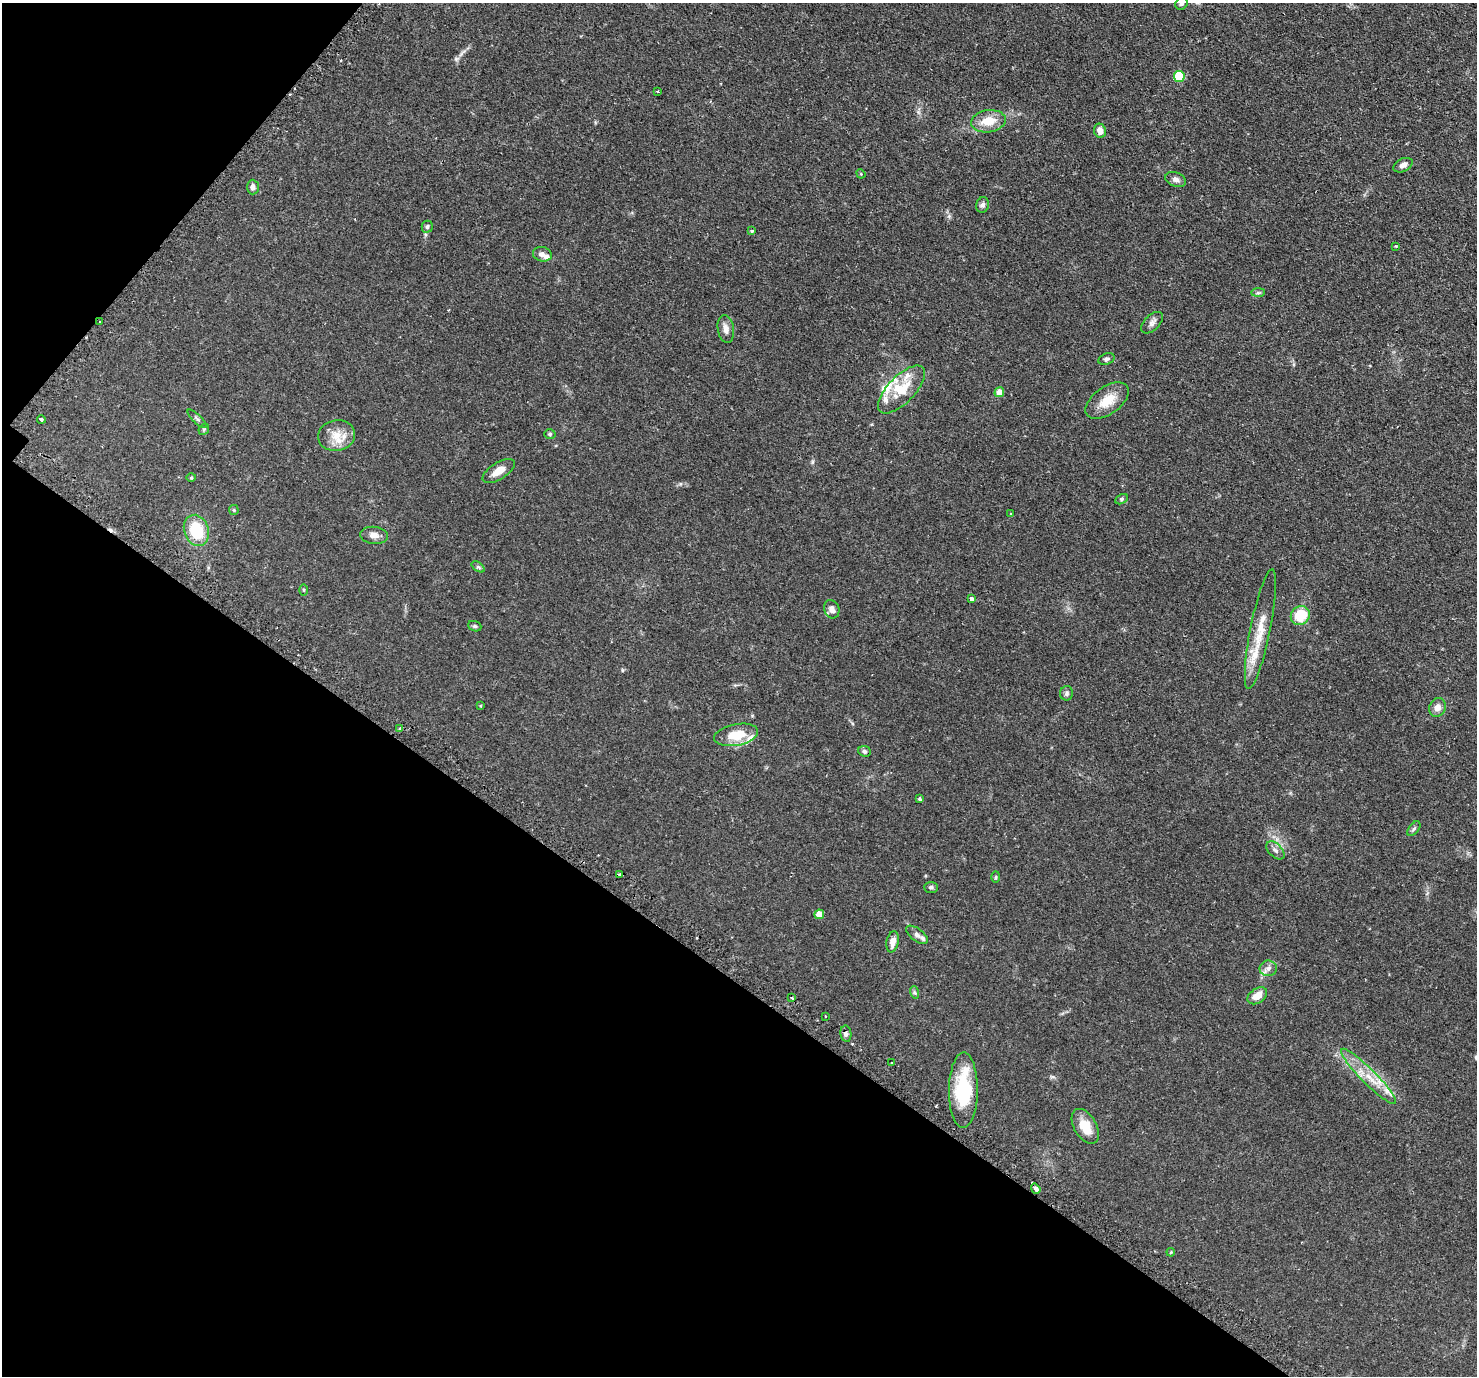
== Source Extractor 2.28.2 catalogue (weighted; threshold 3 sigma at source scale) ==
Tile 9 of 4 x 4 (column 1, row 3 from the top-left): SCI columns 49-1523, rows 1701-3074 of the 5999 x 6005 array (HDU 1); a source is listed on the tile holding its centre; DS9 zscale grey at full resolution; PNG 1479 x 1378 px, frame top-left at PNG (2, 3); each listed source drawn as its Kron ellipse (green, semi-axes under 4 px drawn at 4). Shown black and unused: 33% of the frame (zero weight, under 2 of 3 exposures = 4% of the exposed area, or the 3 px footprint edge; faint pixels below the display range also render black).
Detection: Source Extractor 2.28.2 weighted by HDU 2 'WHT'; one run over the whole footprint, this tile lists its part. Background 0.109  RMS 0.0066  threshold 0.0297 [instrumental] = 3 sigma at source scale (4.5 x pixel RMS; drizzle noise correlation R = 1.50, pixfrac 1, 0.05/0.05 arcsec/px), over >= 5 px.
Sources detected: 82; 5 cosmic-ray / hot-pixel residue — neither listed nor drawn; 9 inside a brighter listed object's ellipse — not listed separately; the other 68 listed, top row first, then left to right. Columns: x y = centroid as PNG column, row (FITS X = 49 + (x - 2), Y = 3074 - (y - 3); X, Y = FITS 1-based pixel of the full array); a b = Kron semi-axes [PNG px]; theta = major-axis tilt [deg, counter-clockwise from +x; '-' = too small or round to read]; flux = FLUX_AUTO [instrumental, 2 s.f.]
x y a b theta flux
1181 4 6 5 - 1.4
1179 76 5 5 - 30
658 92 3 2 - 0.61
989 121 17 11 8 12
1100 131 7 6 - 4.3
1403 165 10 6 26 3
861 174 5 4 - 0.6
1176 179 10 7 -19 2.5
253 187 7 6 - 2.5
983 205 8 6 73 2
427 227 6 5 - 1.3
752 231 4 4 - 0.76
1396 246 3 3 - 0.61
542 254 9 7 -15 3.1
1258 293 7 4 1 1.2
100 322 2 2 - 0.57
1152 323 13 7 44 2.9
726 329 14 8 -81 4
1106 359 8 5 21 1.5
901 390 31 13 46 16
999 392 5 4 - 6.4
1107 401 25 13 35 12
41 419 4 3 - 2.4
197 419 12 4 -44 1.4
204 429 6 4 47 0.93
550 434 5 5 - 0.99
337 436 18 15 8 10
499 471 18 8 32 6.3
191 478 5 3 - 0.58
1122 499 7 4 27 1
234 510 5 4 - 0.68
1011 514 3 2 - 0.75
196 530 16 12 -71 24
374 535 14 8 -6 3.9
478 567 7 4 -36 1
304 590 5 3 - 0.71
972 599 4 3 - 9.8
832 609 9 7 -66 3.6
1300 616 10 9 - 20
475 626 7 5 -20 1
1260 629 61 10 79 16
1067 693 7 6 - 1.5
480 706 3 3 - 0.78
1438 707 10 8 64 4.1
400 728 4 4 - 0.81
736 735 22 10 11 16
864 751 6 5 - 1.5
919 799 3 3 - 2.4
1414 829 8 5 51 1.2
1275 850 11 6 -45 2.4
620 875 3 3 - 5.3
996 877 6 4 88 0.76
931 887 7 5 0 1.3
819 914 5 4 - 7.8
917 935 13 6 -37 2.3
893 942 11 6 79 4.6
1268 968 8 8 - 2.8
914 992 6 4 -71 1
1257 996 11 7 33 7.2
792 998 3 2 - 0.85
825 1016 3 2 - 0.76
846 1034 8 5 -80 1.8
892 1063 3 3 - 1.3
1368 1076 38 7 -45 14
963 1090 38 14 89 39
1085 1126 19 11 -60 10
1036 1189 5 3 - 4.8
1171 1252 4 3 - 0.55
Overlapping masked pixels (flux is a lower limit): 1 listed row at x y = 100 322
Isophote crosses this tile's border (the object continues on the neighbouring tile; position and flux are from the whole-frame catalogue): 1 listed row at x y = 1181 4